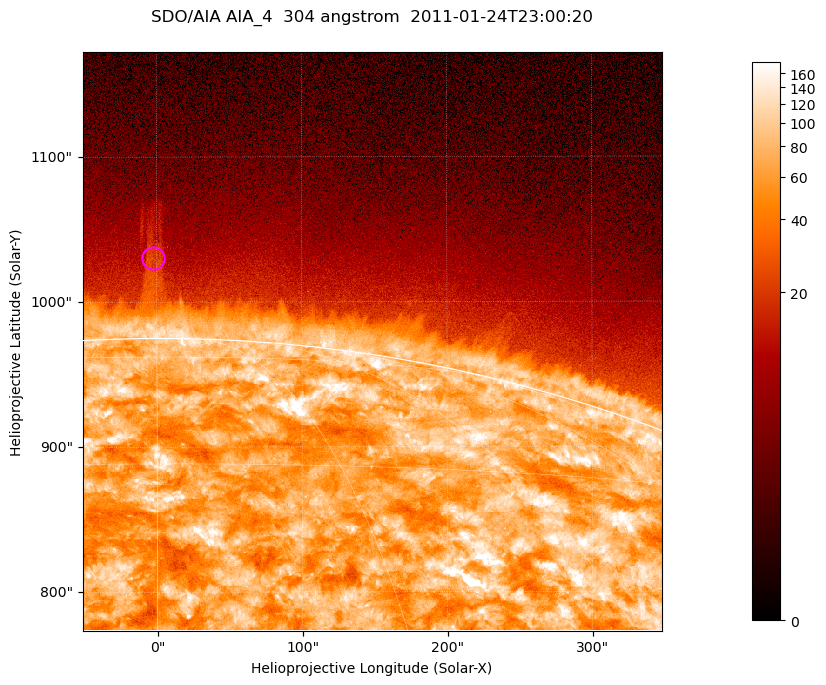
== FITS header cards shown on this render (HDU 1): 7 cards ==
TELESCOP= 'SDO/AIA '           / For AIA: SDO/AIA
INSTRUME= 'AIA_4   '           / For AIA: AIA_ATA1, AIA_ATA2, AIA_ATA3 or AIA_AT
WAVELNTH=                  304 / [angstrom] Wavelength
WAVEUNIT= 'angstrom'           / Wavelength unit: angstrom
DATE-OBS= '2011-01-24T23:00:20.124' / [ISO] Date when observation started; ISO 8
CTYPE1  = 'HPLN-TAN'           / CTYPE1; Typically HPLN
CTYPE2  = 'HPLT-TAN'           / CTYPE2; Typically HPLT

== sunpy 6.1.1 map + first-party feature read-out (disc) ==
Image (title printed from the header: SDO/AIA AIA_4  304 angstrom  2011-01-24T23:00:20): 665 x 665 px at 0.6 arcsec/px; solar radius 975 arcsec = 1625 px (partial field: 2.4% of the solar disc is inside the frame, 46% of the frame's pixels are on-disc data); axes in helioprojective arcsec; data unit not stated in the header (colour bar unlabelled)
Orientation: roll -0.132 deg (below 1 deg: not rotated)
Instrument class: DISC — disc imager (sunpy class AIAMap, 304 A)
Bright regions (active regions / flare kernels): reference = the on-disc median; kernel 5 px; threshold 5 sigma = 128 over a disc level ~70.6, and >= 1.15x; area >= 442 px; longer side >= 8 px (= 4.8 arcsec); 0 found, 0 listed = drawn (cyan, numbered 1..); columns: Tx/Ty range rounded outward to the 2 arcsec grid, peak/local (2 s.f.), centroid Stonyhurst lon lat
Off-limb structures (1.02-1.3 R_sun): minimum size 221 px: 5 found; the strongest spans PA ~0 deg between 1.03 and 1.1 R_sun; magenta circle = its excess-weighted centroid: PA ~0 deg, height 1.06 R_sun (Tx ~-2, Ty ~1030 arcsec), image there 2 x the reference